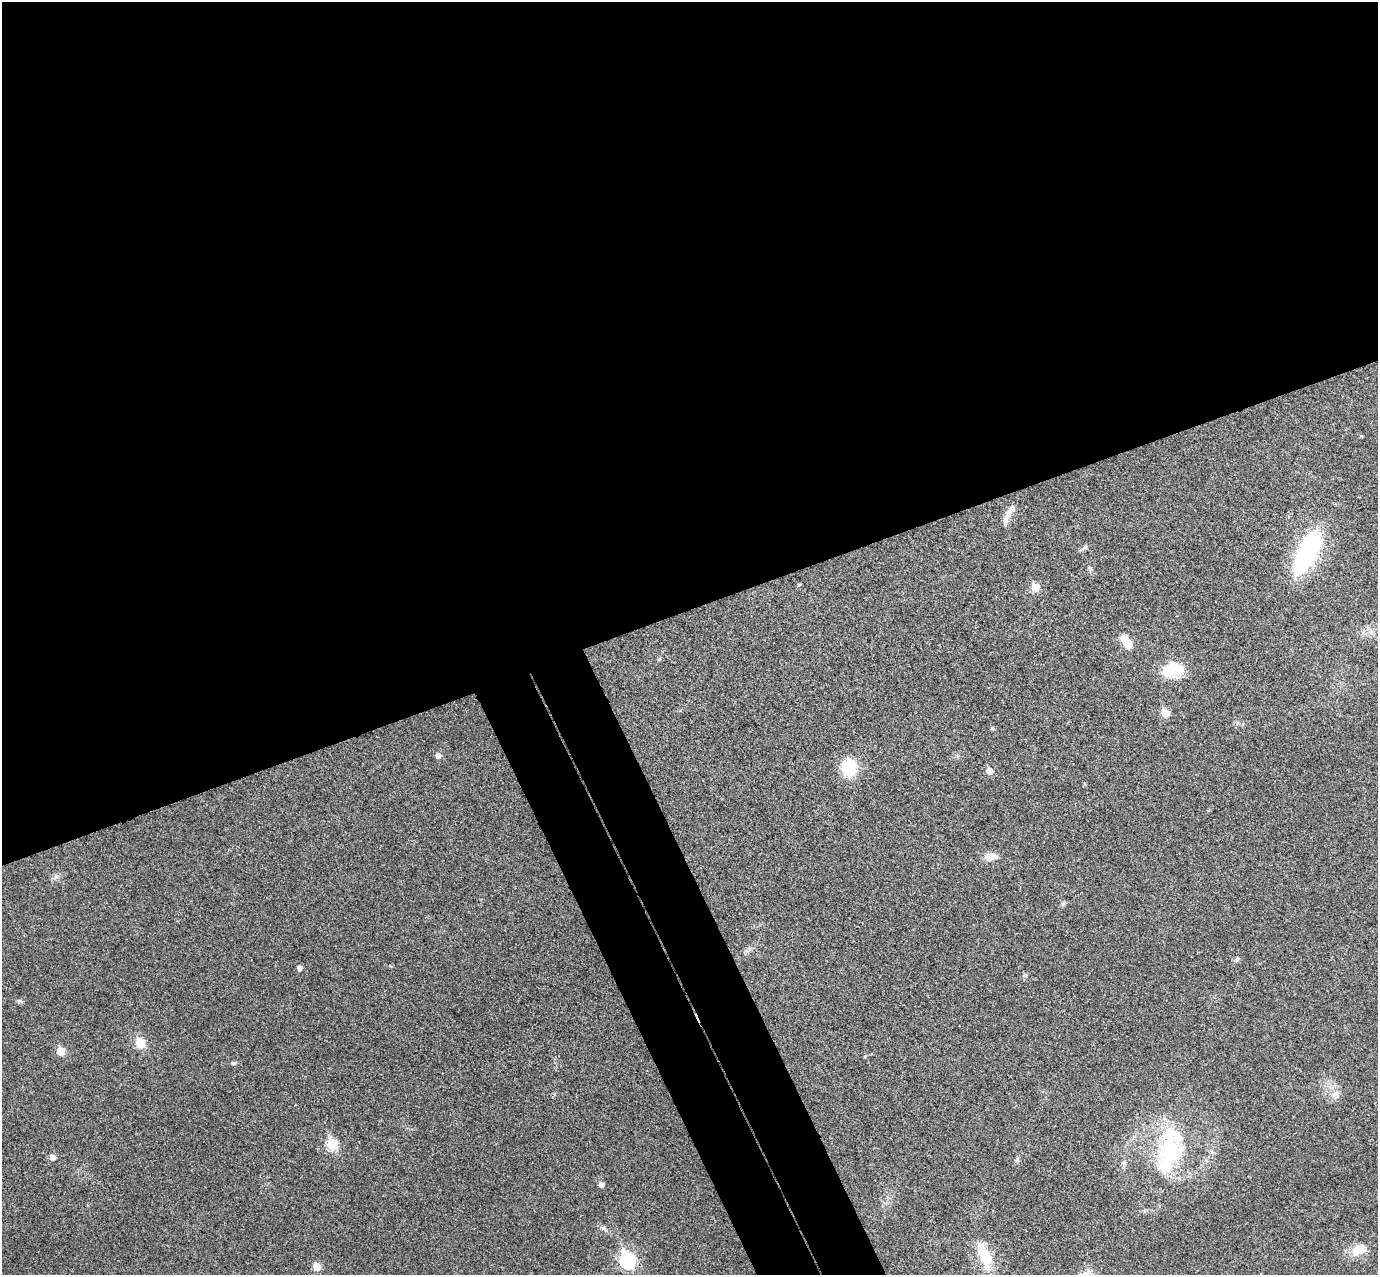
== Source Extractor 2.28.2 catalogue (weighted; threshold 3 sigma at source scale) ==
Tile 2 of 4 x 4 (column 2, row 1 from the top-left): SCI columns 1431-2806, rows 3998-5270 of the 5615 x 5574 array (HDU 1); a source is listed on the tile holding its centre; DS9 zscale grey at full resolution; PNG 1380 x 1277 px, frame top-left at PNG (2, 2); no overlay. Shown black and unused: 52% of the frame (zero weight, under 3 of 4 exposures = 6% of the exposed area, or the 3 px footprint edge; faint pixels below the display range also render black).
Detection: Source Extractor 2.28.2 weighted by HDU 2 'WHT'; one run over the whole footprint, this tile lists its part. Background 0.0328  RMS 0.0049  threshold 0.0219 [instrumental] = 3 sigma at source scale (4.5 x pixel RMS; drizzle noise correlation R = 1.50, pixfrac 1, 0.05/0.05 arcsec/px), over >= 5 px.
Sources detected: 37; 1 inside a brighter object's white glare — not listed; the other 36 listed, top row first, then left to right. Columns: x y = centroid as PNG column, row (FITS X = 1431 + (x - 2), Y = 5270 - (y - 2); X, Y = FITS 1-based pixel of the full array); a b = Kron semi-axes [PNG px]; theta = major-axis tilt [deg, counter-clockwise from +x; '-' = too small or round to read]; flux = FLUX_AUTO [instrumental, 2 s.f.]
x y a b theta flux
1361 436 4 4 - 0.45
1008 515 27 6 64 4.1
1085 547 6 6 - 0.94
1307 552 48 19 64 55
1090 569 9 5 -74 1.2
1035 587 6 5 - 10
1370 632 8 6 -31 1.8
1126 642 18 9 -51 7.3
1171 670 19 12 17 21
1165 713 6 5 - 10
992 728 6 4 -16 0.75
438 756 6 5 - 2.1
849 768 17 15 89 17
989 771 5 5 - 5.3
991 856 20 8 3 4.1
57 876 7 4 2 1.2
1063 903 8 5 37 0.92
1237 959 7 4 46 0.86
299 968 5 5 - 2
1025 975 6 5 - 0.81
20 1001 7 5 1 0.91
140 1043 12 10 -53 7
61 1051 5 5 - 10
865 1056 5 4 - 0.57
233 1063 6 5 - 0.83
1336 1094 13 7 21 2.7
332 1144 6 5 - 26
1169 1151 51 28 79 54
52 1157 5 5 - 2.8
1017 1160 9 5 63 1.1
1124 1163 7 4 -71 1
601 1184 5 5 - 2.3
1358 1250 22 13 23 6.9
986 1258 30 13 -68 16
627 1260 8 7 - 95
317 1267 5 5 - 9.3
Unlisted compact peaks at least as high as the median listed source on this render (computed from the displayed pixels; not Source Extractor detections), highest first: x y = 603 1228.